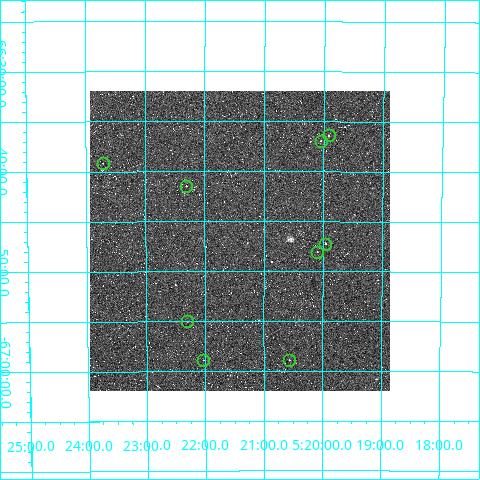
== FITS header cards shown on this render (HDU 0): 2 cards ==
NAXIS1  =                  300
NAXIS2  =                  300

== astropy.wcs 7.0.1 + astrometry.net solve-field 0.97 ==
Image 300 x 300 px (HDU 0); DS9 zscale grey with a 90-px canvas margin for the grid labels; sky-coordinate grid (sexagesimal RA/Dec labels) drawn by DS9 from the SOLVED WCS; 9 Tycho-2 reference stars matched to detected sources circled (green)
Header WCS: RA---TAN/DEC--TAN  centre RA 05:21:25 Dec -66:47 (80.35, -66.78 deg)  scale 6 arcsec/px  FOV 30.0' x 30.0'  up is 0 deg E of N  parity normal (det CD < 0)
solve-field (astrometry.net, Tycho-2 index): VERIFIED the header's WCS against the Tycho-2 star catalogue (verified at 2 index scales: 8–9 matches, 0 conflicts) and refined it, rather than solving blind
Solved WCS: RA---TAN-SIP/DEC--TAN-SIP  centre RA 05:21:24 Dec -66:47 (80.35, -66.78 deg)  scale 6 arcsec/px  FOV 30.0' x 30.0'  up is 0 deg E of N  parity normal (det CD < 0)
The solver's refit moves the header's centre by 0.85 arcsec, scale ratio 1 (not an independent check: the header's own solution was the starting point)
Tycho-2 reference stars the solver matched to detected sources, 9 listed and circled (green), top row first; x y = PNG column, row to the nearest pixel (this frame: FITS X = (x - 90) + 1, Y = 300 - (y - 91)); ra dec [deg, ICRS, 3 dp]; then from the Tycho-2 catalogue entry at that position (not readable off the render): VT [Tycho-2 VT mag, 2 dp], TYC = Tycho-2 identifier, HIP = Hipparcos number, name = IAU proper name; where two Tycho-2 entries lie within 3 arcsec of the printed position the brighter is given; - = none
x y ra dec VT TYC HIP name
329 135 79.979 -66.607 9.73 8890-849-1 - -
321 141 80.011 -66.616 10.88 8890-953-1 - -
103 163 80.928 -66.653 11.52 8890-139-1 - -
186 186 80.577 -66.691 10.90 8890-640-1 - -
325 244 79.990 -66.787 11.00 8890-823-1 - -
317 252 80.023 -66.801 11.81 8890-744-1 - -
187 321 80.577 -66.916 11.86 8890-1009-1 - -
203 360 80.507 -66.982 12.21 8890-902-1 - -
289 360 80.141 -66.982 11.15 8890-913-1 24940 -